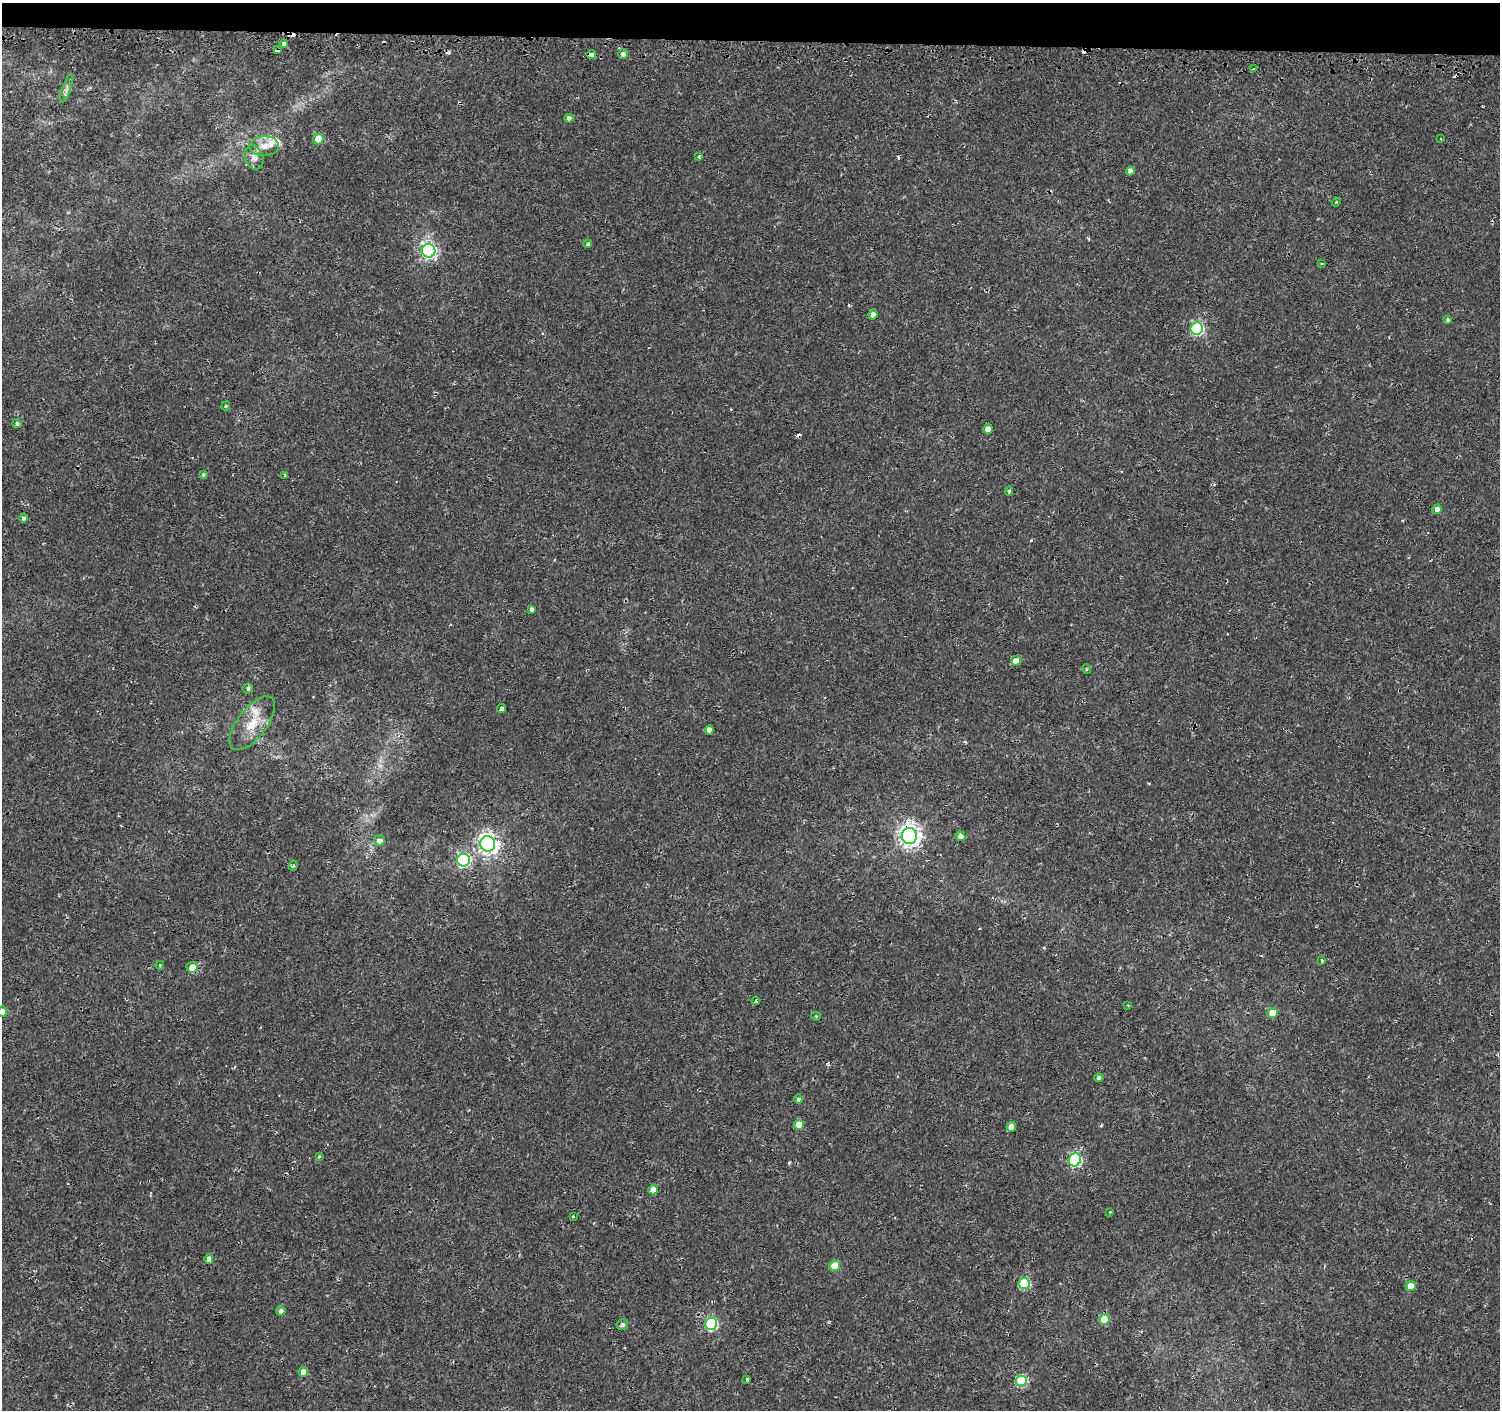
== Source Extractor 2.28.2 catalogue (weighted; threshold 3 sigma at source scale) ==
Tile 2 of 3 x 3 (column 2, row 1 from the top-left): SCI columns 1521-3018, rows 3071-4478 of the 4548 x 4787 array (HDU 1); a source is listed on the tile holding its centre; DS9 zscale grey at full resolution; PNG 1502 x 1412 px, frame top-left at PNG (2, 3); each listed source drawn as its Kron ellipse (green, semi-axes under 4 px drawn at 4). Shown black and unused: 3% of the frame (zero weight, under 2 of 3 exposures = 3% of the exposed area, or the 3 px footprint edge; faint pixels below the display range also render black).
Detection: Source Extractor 2.28.2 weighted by HDU 2 'WHT'; one run over the whole footprint, this tile lists its part. Background 0.00318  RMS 0.0028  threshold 0.0124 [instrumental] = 3 sigma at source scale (4.5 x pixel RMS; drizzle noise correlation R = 1.50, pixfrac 1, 0.0396/0.0396 arcsec/px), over >= 5 px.
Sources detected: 82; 10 cosmic-ray / hot-pixel residue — neither listed nor drawn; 3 inside a brighter listed object's ellipse — not listed separately; the other 69 listed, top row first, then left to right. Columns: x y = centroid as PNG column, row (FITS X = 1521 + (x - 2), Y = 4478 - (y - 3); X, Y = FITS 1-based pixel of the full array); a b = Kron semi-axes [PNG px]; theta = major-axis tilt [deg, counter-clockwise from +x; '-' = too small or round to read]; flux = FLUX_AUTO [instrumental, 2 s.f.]
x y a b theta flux
284 43 4 4 - 2.1
278 50 4 3 - 2.6
623 54 5 4 - 0.88
591 55 4 3 - 6.2
1253 68 3 3 - 13
66 89 15 4 71 1
569 118 4 4 - 1
318 139 5 5 - 6.2
1441 139 3 3 - 0.18
264 146 14 9 2 2.8
699 156 4 3 - 0.6
254 157 13 9 -69 1.7
1131 171 4 4 - 1.5
1336 202 4 3 - 0.22
588 244 4 4 - 0.44
429 251 7 6 - 70
1322 264 3 3 - 0.29
873 314 5 4 - 1.3
1448 320 4 3 - 0.57
1197 329 6 6 - 34
226 406 5 4 - 0.38
17 424 5 4 - 0.67
988 429 5 4 - 2.4
203 474 4 4 - 0.4
285 475 4 3 - 0.37
1009 491 4 4 - 0.38
1437 509 5 4 - 1.8
23 518 4 4 - 0.73
531 609 4 3 - 0.75
1016 661 5 5 - 3
1086 669 5 3 - 0.26
248 688 5 5 - 0.61
502 709 4 4 - 2.1
252 723 32 14 53 6.8
709 730 5 4 - 1.8
909 836 8 7 - 170
960 836 5 4 - 1.4
379 841 5 5 - 1.3
488 844 8 7 - 120
464 860 6 6 - 42
293 865 5 3 - 0.41
1322 961 3 3 - 0.6
160 965 4 3 - 0.24
192 967 5 5 - 3.3
756 1001 4 3 - 0.3
1128 1005 4 4 - 0.22
2 1012 5 4 - 2.7
1273 1013 5 5 - 4.5
816 1016 5 4 - 0.3
1099 1077 4 4 - 0.7
798 1099 4 4 - 0.6
799 1125 5 5 - 5.5
1011 1127 5 4 - 2.8
319 1157 3 2 - 0.58
1075 1160 7 6 - 35
653 1190 5 4 - 2
1110 1212 3 3 - 0.19
573 1216 3 2 - 0.26
209 1259 4 4 - 1.6
835 1266 5 5 - 6.4
1024 1283 5 5 - 19
1410 1286 5 5 - 3.5
281 1311 5 4 - 1.2
1104 1319 5 5 - 6.2
711 1324 6 6 - 29
622 1325 5 5 - 0.75
303 1372 5 5 - 2.9
747 1379 4 3 - 0.34
1021 1381 5 5 - 18
Overlapping masked pixels (flux is a lower limit): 3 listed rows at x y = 278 50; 591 55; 909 836
Isophote crosses this tile's border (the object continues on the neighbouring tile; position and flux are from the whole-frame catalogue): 1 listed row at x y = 2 1012